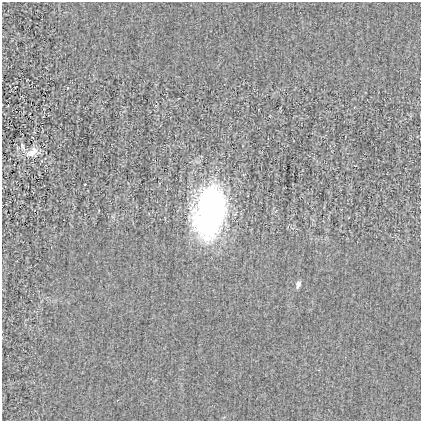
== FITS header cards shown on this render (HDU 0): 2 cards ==
NAXIS1  =                  419
NAXIS2  =                  419

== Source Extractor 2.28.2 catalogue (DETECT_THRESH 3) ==
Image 419 x 419 px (HDU 0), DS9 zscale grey, 1 PNG px = 1 image px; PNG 423 x 423 px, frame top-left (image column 1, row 419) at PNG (2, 2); no overlay
Background -4.74e-04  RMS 0.021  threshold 0.0644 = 3 sigma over >= 5 px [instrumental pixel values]
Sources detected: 6; all 6 listed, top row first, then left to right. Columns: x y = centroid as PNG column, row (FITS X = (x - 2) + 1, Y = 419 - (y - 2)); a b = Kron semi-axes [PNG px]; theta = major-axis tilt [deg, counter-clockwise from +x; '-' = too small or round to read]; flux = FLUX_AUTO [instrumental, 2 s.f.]
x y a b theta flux
23 147 13 4 -66 4.6
32 152 18 10 29 16
85 184 3 2 - 0.74
211 196 17 13 26 66
211 211 43 26 79 510
298 284 8 5 73 5.7